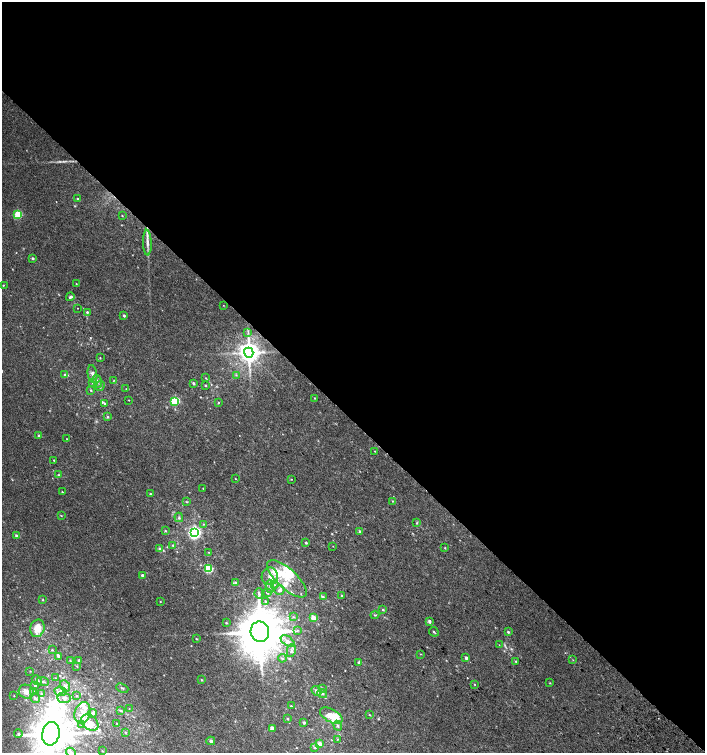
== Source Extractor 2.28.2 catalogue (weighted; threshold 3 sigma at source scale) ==
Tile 3 of 4 x 4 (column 3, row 1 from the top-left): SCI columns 3016-4420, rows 4545-6046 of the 6094 x 6074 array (HDU 1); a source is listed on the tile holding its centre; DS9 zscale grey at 2 x 2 block average (1 PNG px = mean of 2 x 2 image px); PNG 707 x 755 px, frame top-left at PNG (2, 2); each listed source drawn as its Kron ellipse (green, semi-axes under 4 px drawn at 4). Shown black and unused: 56% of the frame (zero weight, under 2 of 3 exposures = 2% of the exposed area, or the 3 px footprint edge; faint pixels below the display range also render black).
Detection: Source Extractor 2.28.2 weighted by HDU 2 'WHT'; one run over the whole footprint, this tile lists its part. Background 0.0399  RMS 0.012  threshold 0.0562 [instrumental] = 3 sigma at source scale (4.5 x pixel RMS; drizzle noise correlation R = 1.50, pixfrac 1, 0.0396/0.0396 arcsec/px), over >= 5 px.
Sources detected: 169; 1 too faint to see at this stretch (2 x 2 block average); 1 cosmic-ray / hot-pixel residue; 1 long thin detection or spike segment (spike, bleed or trail) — neither listed nor drawn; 22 inside a brighter listed object's ellipse — not listed separately; the other 144 listed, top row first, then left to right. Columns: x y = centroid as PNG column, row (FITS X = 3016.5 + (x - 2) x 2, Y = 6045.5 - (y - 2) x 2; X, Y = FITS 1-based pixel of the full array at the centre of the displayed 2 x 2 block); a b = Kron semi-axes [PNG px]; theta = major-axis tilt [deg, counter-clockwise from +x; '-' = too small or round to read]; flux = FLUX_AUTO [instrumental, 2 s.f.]
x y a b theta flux
78 199 3 2 - 6.1
18 215 3 3 - 140
122 216 2 2 - 1.4
147 243 13 3 -88 13
33 258 2 2 - 4.5
76 284 2 2 - 1.3
3 285 3 2 - 1.6
70 297 4 3 - 6.1
223 305 2 2 - 0.96
78 308 2 2 - 1.4
87 312 3 2 - 3.6
124 315 2 2 - 5.6
248 332 4 2 - 3
249 353 5 4 - 2500
100 358 3 2 - 1.1
92 374 9 4 -81 9.6
64 375 4 3 - 3.7
236 375 3 2 - 1.7
206 378 2 2 - 1.4
114 380 3 2 - 1.3
97 381 7 3 -72 5.6
93 383 4 3 - 3
193 383 3 3 - 4.4
205 385 2 2 - 2.5
100 386 5 3 - 5.7
126 389 2 2 - 1
91 390 3 2 - 2.8
315 398 3 3 - 1.8
129 400 2 2 - 1.3
175 401 3 3 - 180
218 402 3 2 - 1.7
105 403 4 3 - 5.1
107 417 3 3 - 3.2
39 435 4 3 - 4.3
67 439 2 2 - 1.3
375 451 2 2 - 1.4
54 460 2 2 - 2
58 475 3 3 - 2.6
235 479 2 2 - 2.1
291 479 2 2 - 1
203 488 2 2 - 1.3
62 492 2 2 - 2
150 494 2 2 - 2.9
392 501 3 2 - 1.5
186 502 3 3 - 2
61 516 3 2 - 1.5
179 517 4 3 - 4.3
417 523 3 2 - 2.3
203 524 2 2 - 1.7
165 531 3 3 - 2.5
360 531 3 3 - 4.4
194 533 4 3 - 720
16 535 3 3 - 3.7
306 543 2 2 - 3.6
173 545 4 3 - 3.3
333 546 2 2 - 0.97
445 548 2 2 - 1.6
160 549 3 3 - 11
208 552 2 2 - 1.2
209 568 3 3 - 170
142 575 2 2 - 7
270 576 9 8 - 22
287 579 25 9 -42 55
235 582 3 3 - 3.2
275 585 3 2 - 2.1
270 586 6 2 89 4.8
279 590 5 5 - 9.3
267 592 3 3 - 6.4
259 593 5 3 - 4.7
342 595 3 3 - 2.9
323 597 4 3 - 4.3
43 600 3 2 - 1.8
160 601 2 2 - 1.3
265 601 3 3 - 2.9
383 610 4 3 - 2.9
375 615 4 2 - 2.4
293 617 3 3 - 2.1
313 618 3 2 - 49
429 621 3 2 - 7.9
226 623 2 2 - 2
37 628 9 7 74 36
297 630 3 2 - 2.2
260 632 10 9 - 12000
434 632 5 2 - 2.6
508 632 3 3 - 3.5
196 639 3 2 - 2.2
288 641 8 4 -36 14
499 645 2 2 - 0.88
52 650 3 2 - 2
291 650 7 4 79 7.5
421 654 3 2 - 1.3
58 656 3 3 - 10
282 658 4 3 - 3.2
466 658 3 2 - 7.5
70 660 3 2 - 2
79 660 2 2 - 2.5
573 660 3 2 - 1.2
516 661 4 2 - 2.5
358 662 3 3 - 2.9
77 666 2 2 - 1.9
30 671 3 3 - 2.3
55 678 3 3 - 2.4
37 680 5 4 - 9.1
202 680 3 2 - 1.6
43 682 6 3 -19 5.6
550 683 3 2 - 1.5
474 684 2 2 - 1.4
35 685 3 3 - 5.2
65 686 6 5 - 8.9
122 688 6 2 -23 3.2
322 688 3 2 - 2.2
34 691 3 3 - 3.2
60 691 6 4 -6 9.4
316 691 6 4 -44 7.9
26 692 8 7 - 19
322 693 5 3 - 4.4
41 694 3 3 - 2.8
76 695 2 2 - 2.1
14 696 2 2 - 1.2
35 698 5 4 - 6.9
64 698 6 5 - 11
291 706 2 2 - 2
129 709 3 2 - 1.4
121 711 3 3 - 4.1
82 713 11 7 74 21
92 713 4 3 - 4.6
369 715 3 2 - 1.6
331 716 12 6 -29 35
287 719 3 2 - 2.4
90 723 10 7 -40 20
117 723 3 2 - 1.1
304 723 4 3 - 3.4
81 725 4 3 - 2.7
338 726 5 3 - 4.4
272 728 2 2 - 30
125 733 3 2 - 2.1
18 734 4 3 - 4.4
51 734 12 8 79 9100
337 739 3 2 - 1.4
211 741 4 3 - 5.1
319 744 3 3 - 16
315 747 4 3 - 2.6
102 751 2 2 - 1.4
71 752 5 4 - 6.7
Overlapping masked pixels (flux is a lower limit): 1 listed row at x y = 249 353
Isophote crosses this tile's border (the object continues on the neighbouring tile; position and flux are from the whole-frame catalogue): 2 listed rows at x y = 51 734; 71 752
Diffuse or blended objects may show on this block-average render without a row.